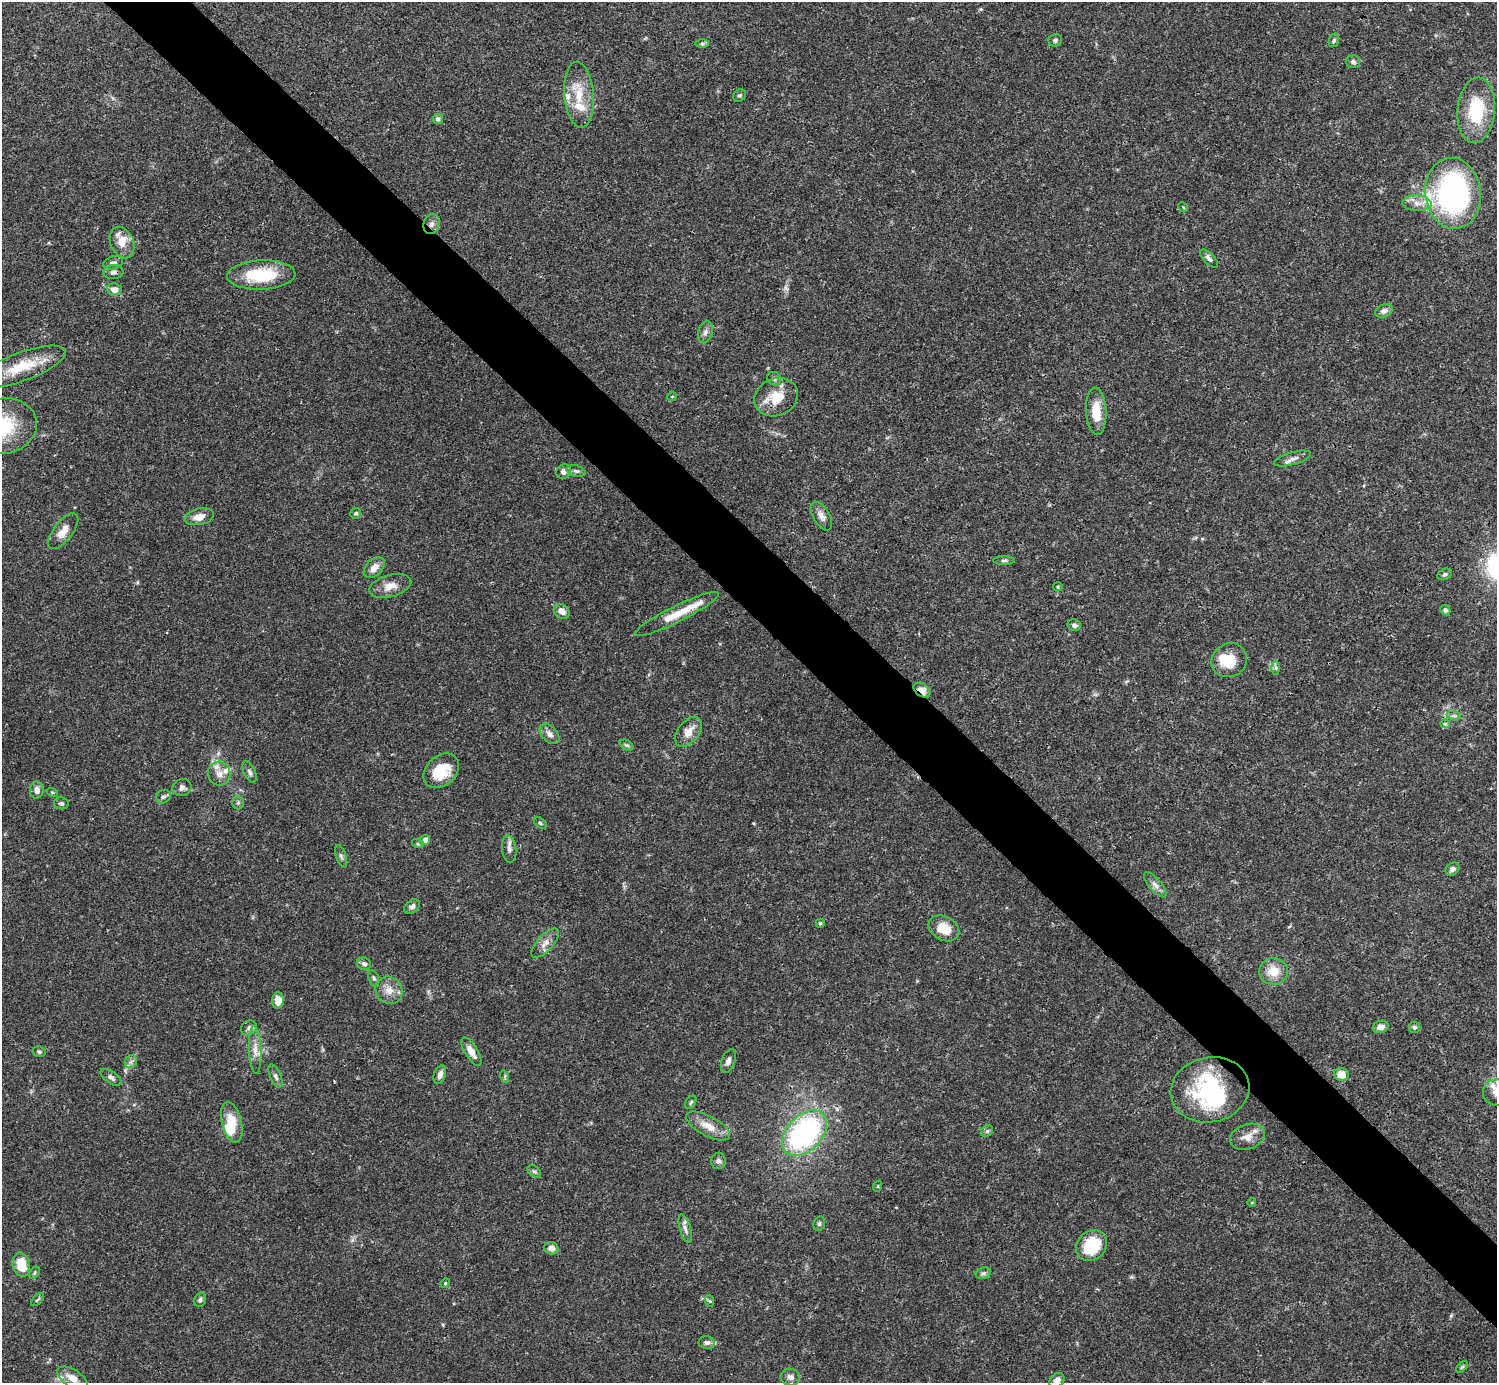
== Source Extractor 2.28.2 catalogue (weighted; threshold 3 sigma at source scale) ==
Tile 6 of 4 x 4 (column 2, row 2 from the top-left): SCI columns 1496-2990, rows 2921-4301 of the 5982 x 5981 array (HDU 1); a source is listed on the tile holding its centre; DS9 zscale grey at full resolution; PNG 1499 x 1385 px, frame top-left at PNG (2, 2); each listed source drawn as its Kron ellipse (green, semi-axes under 4 px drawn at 4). Shown black and unused: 5% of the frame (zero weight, under 3 of 4 exposures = <1% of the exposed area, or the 3 px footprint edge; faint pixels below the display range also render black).
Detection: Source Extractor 2.28.2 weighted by HDU 2 'WHT'; one run over the whole footprint, this tile lists its part. Background 0.0408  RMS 0.0027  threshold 0.012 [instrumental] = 3 sigma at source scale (4.5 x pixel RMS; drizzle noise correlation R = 1.50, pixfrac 1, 0.05/0.05 arcsec/px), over >= 5 px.
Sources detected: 132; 4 inside a brighter object's white glare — neither listed nor drawn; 12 inside a brighter listed object's ellipse — not listed separately; the other 116 listed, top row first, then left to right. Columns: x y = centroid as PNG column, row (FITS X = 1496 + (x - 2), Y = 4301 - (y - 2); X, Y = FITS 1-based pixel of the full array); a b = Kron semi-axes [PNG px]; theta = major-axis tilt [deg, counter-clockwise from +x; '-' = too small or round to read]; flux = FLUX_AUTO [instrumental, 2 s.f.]
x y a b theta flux
1055 40 7 6 - 0.61
1334 40 7 5 73 0.52
702 43 7 4 0 0.49
1353 62 7 6 - 0.81
579 95 33 14 -85 7.2
740 95 6 6 - 0.53
1476 110 33 19 85 15
438 119 5 5 - 0.77
1453 193 35 28 -84 67
1417 203 14 8 -2 2
1183 207 5 4 - 0.27
431 224 10 8 72 1.2
122 243 16 11 -66 3.1
1209 259 12 5 -44 0.93
113 263 10 6 16 1.1
113 272 10 7 4 1.1
261 275 34 14 2 14
114 290 7 6 - 2.2
1384 311 9 6 20 1.1
705 332 11 7 75 1.2
21 367 47 14 20 10
774 379 7 6 - 0.64
672 397 5 3 - 0.2
776 397 22 18 23 6.5
1096 411 23 10 -87 5.5
3 426 34 28 10 15
1292 459 19 6 16 1.5
563 471 8 7 - 1.5
576 471 10 5 -15 0.73
356 513 5 5 - 0.51
821 516 16 8 -59 1.7
199 517 15 8 13 2.7
63 531 21 9 52 2.9
1004 560 11 4 0 0.62
374 568 12 8 44 2.1
1445 574 8 5 25 0.64
390 586 21 11 16 3.2
1058 587 5 4 - 0.36
1445 610 5 4 - 0.55
562 611 8 7 - 2.1
677 614 47 8 26 6
1074 625 7 6 - 0.93
1229 660 18 16 30 6.7
1276 668 7 4 -90 0.52
922 690 9 6 -36 2.6
1454 716 7 4 -18 0.55
1445 724 5 4 - 0.37
688 732 17 10 53 3.2
549 734 12 7 -48 1.5
627 745 7 4 -26 0.46
441 771 20 15 43 7.6
249 772 12 5 -66 0.87
219 774 12 11 - 2
182 788 9 8 - 1.1
37 790 8 7 - 1.5
52 792 6 3 -19 0.29
163 797 7 6 - 0.73
61 803 7 6 - 0.58
238 803 7 5 89 0.54
540 823 7 4 -36 0.43
425 840 5 5 - 2.3
418 844 6 4 -18 0.34
509 849 14 7 -84 1.3
341 856 12 5 -72 0.73
1452 869 7 6 - 1
1155 885 15 6 -50 1.4
412 907 9 6 41 0.94
820 923 4 4 - 0.4
944 928 16 12 -29 4.9
545 943 18 8 47 2.2
364 964 7 6 - 0.85
1273 971 14 13 - 4.4
374 978 8 5 -71 0.59
389 990 14 13 - 3
278 1000 8 6 86 2.7
1381 1027 8 6 18 1.4
1414 1027 6 5 - 0.54
249 1028 8 7 - 0.84
255 1050 24 6 -87 2.5
39 1052 6 5 - 0.53
471 1052 16 6 -58 2.3
728 1061 12 6 70 1.2
131 1062 6 6 - 0.74
1341 1074 7 6 - 3.2
440 1075 9 6 71 1.3
275 1076 12 5 -67 0.91
111 1077 12 6 -35 0.95
505 1077 6 4 -74 0.46
1210 1090 40 32 11 26
1496 1092 13 13 - 2.4
691 1102 7 5 58 0.47
232 1122 21 10 -76 5.4
708 1126 24 10 -28 4.1
987 1131 6 5 - 0.52
804 1133 27 17 46 53
1247 1137 18 12 19 2.8
718 1161 8 7 - 0.81
534 1171 8 5 -39 0.53
878 1186 6 3 72 0.26
1252 1202 4 3 - 0.24
819 1224 7 5 74 0.55
685 1229 15 5 -73 1.3
1091 1246 17 14 46 11
551 1248 7 6 - 1.7
21 1265 12 8 -77 5.6
35 1273 6 4 58 0.41
983 1273 8 5 20 0.66
445 1283 5 4 - 0.31
37 1300 8 3 44 0.41
200 1300 7 5 73 0.6
710 1301 6 4 -70 0.36
707 1343 8 6 -4 0.8
1462 1367 7 4 45 0.4
790 1377 10 8 -9 1.3
72 1378 17 8 -31 2.9
1057 1381 8 6 43 1.5
Overlapping masked pixels (flux is a lower limit): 4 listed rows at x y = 431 224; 21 367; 922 690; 1210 1090
Isophote crosses this tile's border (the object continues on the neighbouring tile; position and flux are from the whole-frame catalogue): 3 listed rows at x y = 3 426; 1496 1092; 1057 1381